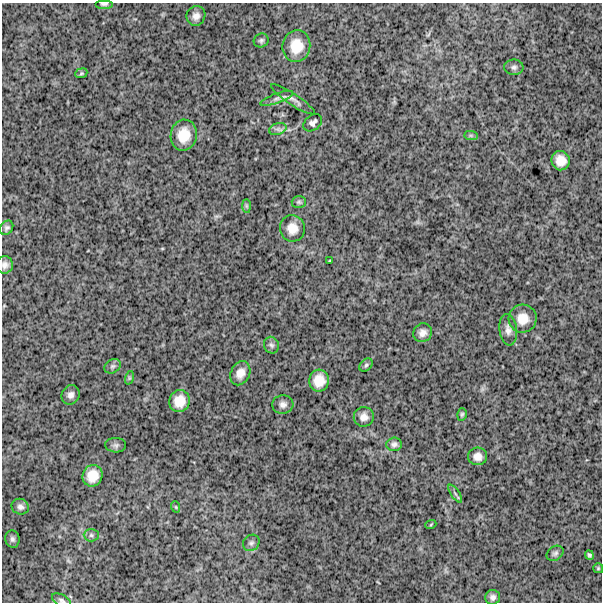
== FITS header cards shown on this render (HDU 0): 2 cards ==
NAXIS1  =                  600
NAXIS2  =                  600

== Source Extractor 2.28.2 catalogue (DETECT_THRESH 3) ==
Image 600 x 600 px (HDU 0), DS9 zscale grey, 1 PNG px = 1 image px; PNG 604 x 604 px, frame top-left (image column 1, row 600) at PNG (2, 3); each listed source drawn as its Kron ellipse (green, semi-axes under 4 px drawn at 4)
Background 1690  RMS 250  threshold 740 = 3 sigma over >= 5 px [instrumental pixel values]
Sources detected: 49; all 49 listed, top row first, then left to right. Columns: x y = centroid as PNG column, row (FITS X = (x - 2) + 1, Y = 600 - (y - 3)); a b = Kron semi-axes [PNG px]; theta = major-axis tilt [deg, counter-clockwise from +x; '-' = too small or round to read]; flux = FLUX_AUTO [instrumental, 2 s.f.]
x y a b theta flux
104 4 9 4 0 32000
196 16 10 9 - 96000
261 41 7 6 - 39000
296 46 16 14 82 330000
514 67 9 7 -1 52000
81 73 6 4 22 22000
277 98 17 5 20 71000
293 99 26 5 -33 87000
313 123 10 7 40 60000
278 129 9 5 16 54000
184 135 15 13 79 310000
471 135 7 4 -1 30000
561 161 10 9 - 190000
299 202 7 6 - 36000
246 206 7 4 -89 29000
7 228 8 6 54 44000
292 228 13 12 - 200000
330 261 4 2 - 17000
5 265 9 8 - 74000
523 319 14 14 - 230000
508 330 16 9 -83 100000
422 333 10 9 - 100000
271 345 8 7 - 49000
366 365 8 5 45 34000
113 366 8 6 31 44000
240 373 12 9 64 140000
129 378 7 4 72 24000
319 381 11 10 - 230000
71 395 10 8 59 79000
179 401 11 10 - 240000
283 404 11 9 5 82000
462 414 6 4 74 26000
364 417 10 10 - 110000
394 444 7 7 - 53000
116 445 10 7 -4 49000
478 456 9 9 - 110000
92 476 11 10 - 250000
455 494 10 2 -55 28000
20 507 9 7 -24 62000
176 507 6 3 -71 18000
431 524 5 3 - 16000
91 535 7 6 - 45000
12 539 9 7 -76 49000
251 543 9 7 43 51000
555 553 9 7 34 47000
589 555 5 4 - 31000
598 568 5 5 - 21000
493 597 7 7 - 62000
62 600 10 5 -28 48000
At the frame edge (FLAGS 8, measured only in part): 3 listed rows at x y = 104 4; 5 265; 62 600